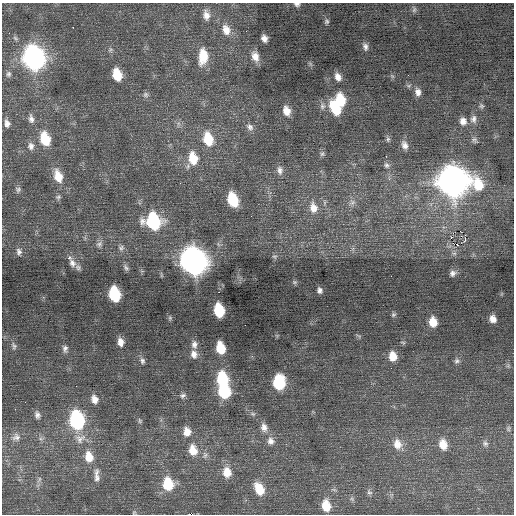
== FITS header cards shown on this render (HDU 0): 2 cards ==
NAXIS1  =                  512 / Axis length
NAXIS2  =                  512 / Axis length

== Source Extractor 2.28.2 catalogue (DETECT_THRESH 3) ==
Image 512 x 512 px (HDU 0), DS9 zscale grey, 1 PNG px = 1 image px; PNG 516 x 516 px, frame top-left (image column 1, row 512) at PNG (2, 3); no overlay
Background 0.223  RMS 0.86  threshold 2.59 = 3 sigma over >= 5 px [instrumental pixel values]
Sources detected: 121; all 121 listed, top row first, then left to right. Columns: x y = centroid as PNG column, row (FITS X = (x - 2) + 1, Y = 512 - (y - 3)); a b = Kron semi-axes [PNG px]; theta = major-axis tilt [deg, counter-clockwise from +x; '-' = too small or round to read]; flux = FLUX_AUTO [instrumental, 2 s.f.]
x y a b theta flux
297 4 9 6 -12 190
414 9 9 6 -87 150
206 15 12 8 -81 370
326 21 7 6 - 120
73 27 2 2 - 460
226 30 13 9 -72 580
264 38 7 5 -66 320
365 47 10 6 -74 220
203 56 17 9 86 1300
255 56 12 8 -72 510
34 58 14 10 -76 28000
9 74 7 6 - 160
117 75 10 7 -75 1400
392 76 6 4 -45 81
338 77 9 7 -63 360
409 85 6 4 19 91
418 92 10 7 -78 310
146 95 7 7 - 160
340 100 13 8 -78 1700
322 106 9 8 - 240
481 106 7 6 - 110
335 108 16 9 -62 1700
287 111 9 7 -73 520
31 119 12 7 -80 260
473 119 11 9 83 290
463 121 10 8 -80 380
7 123 9 6 -78 280
250 127 10 8 -54 250
45 139 13 9 -74 1800
208 139 14 10 -75 1600
388 139 8 5 -76 130
475 140 8 6 -62 150
405 145 11 8 -68 340
31 146 10 8 -87 280
322 154 8 6 73 130
386 156 2 2 - 220
193 158 15 10 -79 1300
387 165 8 7 - 180
280 170 11 7 -84 290
58 176 15 9 -72 950
452 181 14 13 - 69000
180 183 2 2 - 31
478 185 19 13 -58 1800
18 189 8 7 - 150
58 197 7 6 - 120
233 200 11 8 -72 2300
352 202 9 7 37 250
313 208 15 11 -78 680
251 216 2 2 - 54
153 222 12 11 - 5900
460 231 2 2 - 160
465 235 2 2 - 610
461 236 3 2 - 110
451 237 2 2 - 1100
465 240 4 3 - 170
99 244 8 8 - 200
458 245 3 2 - 100
121 248 8 7 - 180
19 252 9 7 -79 200
454 253 7 4 0 120
69 257 4 3 - 310
274 257 7 5 -2 120
194 261 14 11 -71 51000
72 263 13 8 -60 340
78 267 8 7 - 160
126 268 10 6 -53 160
453 273 8 7 - 230
391 276 2 2 - 23
294 282 6 5 - 100
320 290 6 5 - 180
219 292 2 2 - 310
114 294 11 8 -77 3600
219 310 10 7 -78 2400
393 315 6 5 - 110
170 318 6 5 - 95
493 319 8 7 - 390
433 322 10 8 -82 850
245 325 2 2 - 20
359 336 9 4 -26 81
120 342 10 7 -81 400
403 342 8 3 -9 79
194 344 11 8 89 300
14 346 11 6 -72 170
221 348 10 7 -76 1500
65 349 10 7 -90 220
194 354 11 9 -77 390
393 356 10 8 -80 750
142 361 9 6 -69 180
457 361 8 7 - 180
508 366 5 5 - 95
391 368 2 2 - 43
222 379 13 9 -82 3300
279 383 11 8 89 3900
224 391 10 9 - 3800
182 396 9 6 25 170
94 399 10 8 -70 400
253 414 8 5 -7 130
37 415 9 7 -80 210
77 420 12 9 -81 8600
140 421 7 5 -74 94
264 427 12 9 -77 400
508 429 8 6 -90 120
187 432 10 9 - 570
16 437 11 11 - 340
80 439 16 13 26 650
271 441 11 10 - 360
485 443 8 7 - 180
397 444 14 11 -75 650
443 444 11 8 -76 770
193 450 13 10 -78 830
205 455 10 7 81 200
89 457 13 9 -78 830
227 472 12 10 -75 760
97 475 20 7 -88 390
39 479 9 5 64 140
168 484 12 9 -81 2000
259 489 14 9 -63 1200
369 492 9 5 -17 140
326 506 11 8 -82 1100
134 512 5 4 - 67
189 514 2 2 - 1900
At the frame edge (FLAGS 8, measured only in part): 2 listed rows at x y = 297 4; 189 514